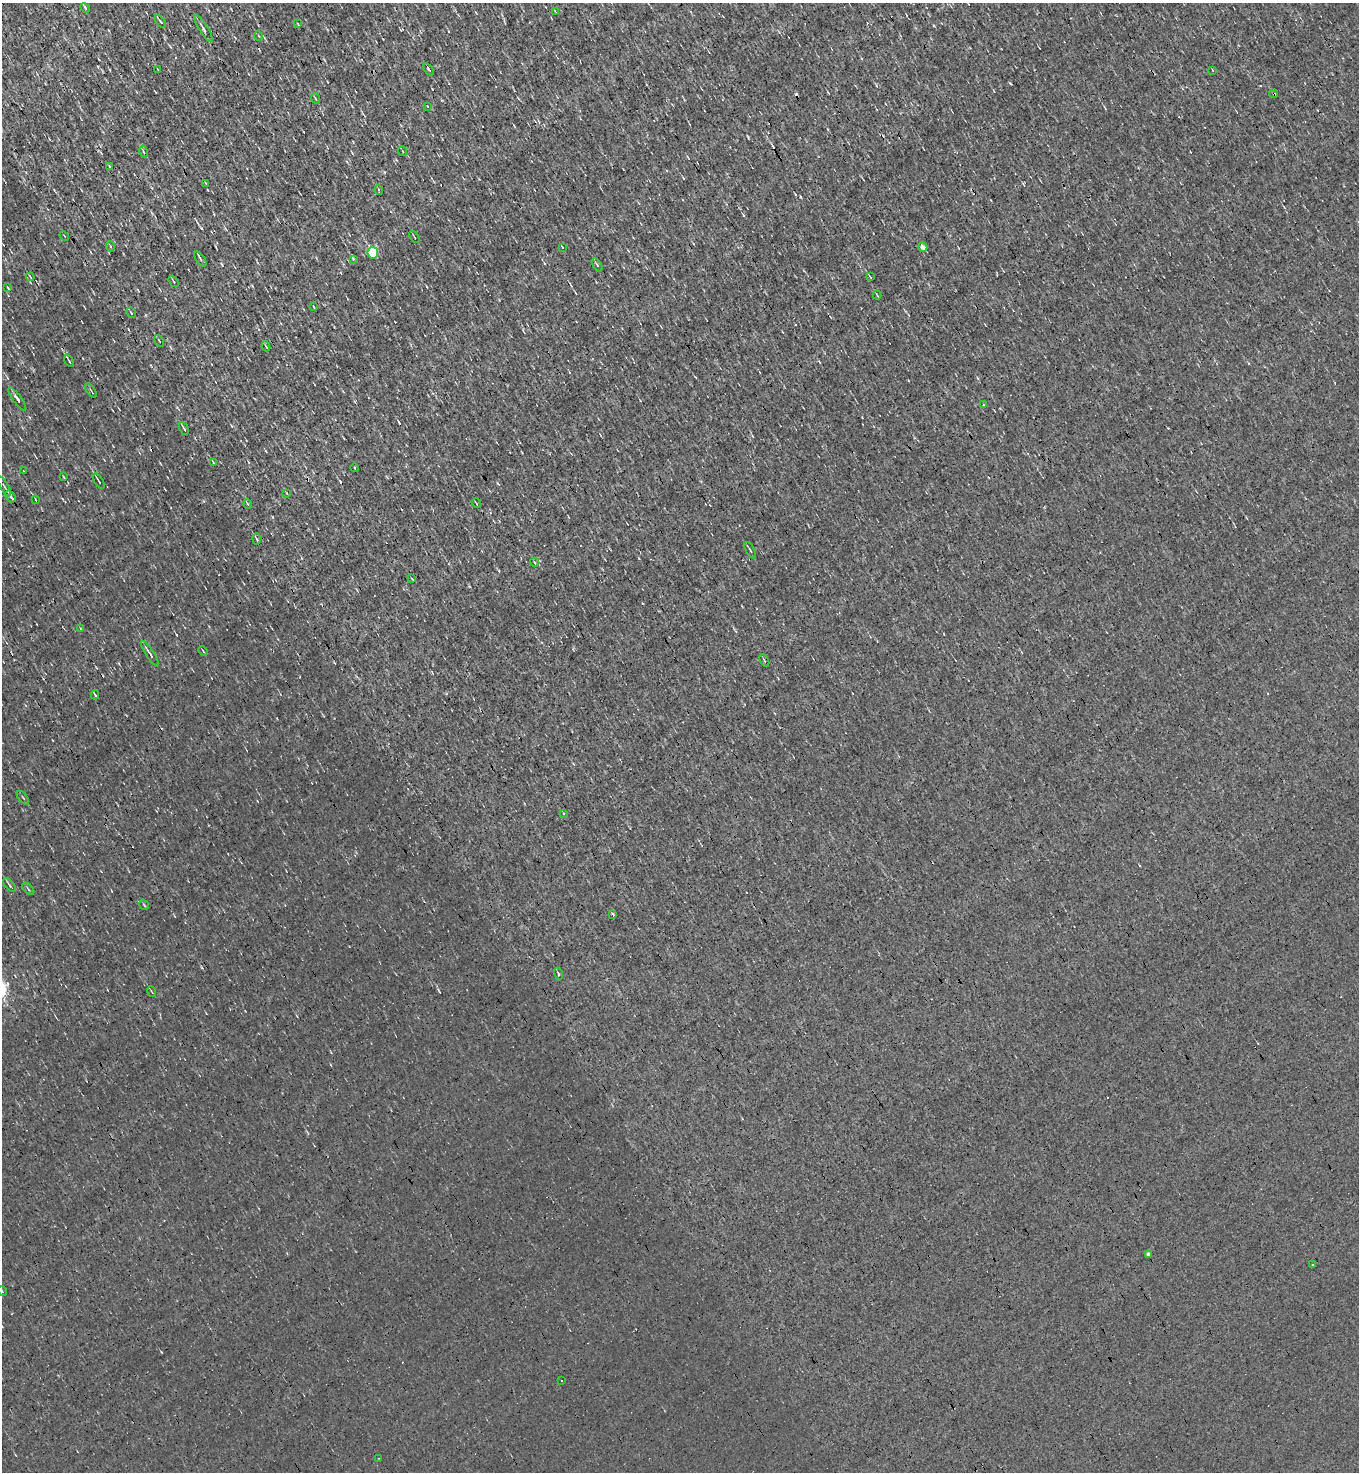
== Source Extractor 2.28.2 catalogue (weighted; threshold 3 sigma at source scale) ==
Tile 11 of 4 x 4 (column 3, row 3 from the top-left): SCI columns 3006-4362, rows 1471-2940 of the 5869 x 5879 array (HDU 1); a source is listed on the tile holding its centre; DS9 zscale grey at full resolution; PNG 1361 x 1474 px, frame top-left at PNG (2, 3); each listed source drawn as its Kron ellipse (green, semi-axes under 4 px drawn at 4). Shown black and unused: <1% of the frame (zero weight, under 3 of 4 exposures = <1% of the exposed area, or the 3 px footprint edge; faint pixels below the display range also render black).
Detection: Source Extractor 2.28.2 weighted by HDU 2 'WHT'; one run over the whole footprint, this tile lists its part. Background -1.16e-04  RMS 0.043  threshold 0.194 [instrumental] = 3 sigma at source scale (4.5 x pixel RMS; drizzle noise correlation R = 1.50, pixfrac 1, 0.05/0.05 arcsec/px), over >= 5 px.
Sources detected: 78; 5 cosmic-ray / hot-pixel residue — neither listed nor drawn; the other 73 listed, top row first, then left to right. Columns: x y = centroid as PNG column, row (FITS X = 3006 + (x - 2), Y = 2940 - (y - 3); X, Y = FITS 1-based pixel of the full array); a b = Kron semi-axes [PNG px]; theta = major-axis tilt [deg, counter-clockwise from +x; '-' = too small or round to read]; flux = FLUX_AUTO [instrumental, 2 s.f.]
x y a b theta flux
85 8 5 3 - 6.3
555 11 4 2 - 2.9
160 21 7 3 -51 6.8
298 24 3 2 - 3
203 29 16 3 -58 17
259 36 5 3 - 3.6
429 69 7 3 -55 7
158 70 3 2 - 2.9
1212 70 3 2 - 2.8
1274 94 4 3 - 4.8
315 98 5 3 - 3.9
427 106 3 2 - 2.7
402 151 5 3 - 3.8
143 152 6 3 -78 5.5
109 166 4 2 - 3
206 184 4 3 - 3.8
379 190 5 3 - 4.5
64 236 5 2 - 2.9
414 237 7 2 -55 3.8
110 246 5 3 - 4.5
562 247 4 2 - 2.8
923 247 5 3 - 69
373 253 6 5 - 260
200 259 9 3 -54 8.4
353 259 3 3 - 28
597 265 7 3 -56 6.4
30 277 4 2 - 2.9
870 277 4 2 - 3.9
173 281 6 2 -55 5.8
8 288 4 3 - 3.3
877 295 4 2 - 3
314 307 3 2 - 3.3
131 313 5 3 - 5.5
159 341 6 2 -56 4.3
266 346 5 2 - 4.9
69 361 6 2 -61 6
91 390 8 2 -55 4.4
17 399 14 4 -54 16
983 405 4 3 - 4.6
184 428 6 2 -61 7.3
213 462 4 2 - 3.9
355 468 4 2 - 3.8
24 471 3 2 - 2.5
64 477 4 2 - 3.4
99 481 8 2 -56 9.5
4 486 11 2 -62 9.1
287 493 4 2 - 3.5
11 496 6 4 -50 8.5
36 500 3 2 - 4
476 503 5 2 - 3.6
248 504 4 3 - 4.3
257 539 5 3 - 5.7
750 550 9 3 -60 5.9
534 562 4 3 - 5.8
412 579 3 2 - 2.8
81 629 4 2 - 3.2
203 651 5 3 - 4.2
150 654 15 3 -57 13
764 660 7 3 -60 4.8
95 695 4 3 - 8.1
23 798 8 2 -50 4.9
563 813 3 3 - 4.7
9 885 8 3 -52 6.9
28 889 7 3 -45 4.9
144 905 6 3 -57 4.7
613 914 3 3 - 7.1
559 974 6 3 -71 4.6
152 992 6 2 -70 3.7
1149 1255 4 4 - 15
1313 1265 3 3 - 13
2 1291 5 3 - 3.7
562 1381 2 2 - 3.2
378 1458 2 2 - 2.5
Overlapping masked pixels (flux is a lower limit): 1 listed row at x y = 1274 94
Isophote crosses this tile's border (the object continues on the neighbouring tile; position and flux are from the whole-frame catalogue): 1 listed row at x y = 2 1291
Unlisted compact peaks at least as high as the median listed source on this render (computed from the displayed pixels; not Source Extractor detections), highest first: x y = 800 197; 399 423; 384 172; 432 89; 743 215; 469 586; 748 138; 272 517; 442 100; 438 990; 876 85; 98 66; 828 93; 683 178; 252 286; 146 315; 862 417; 978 378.